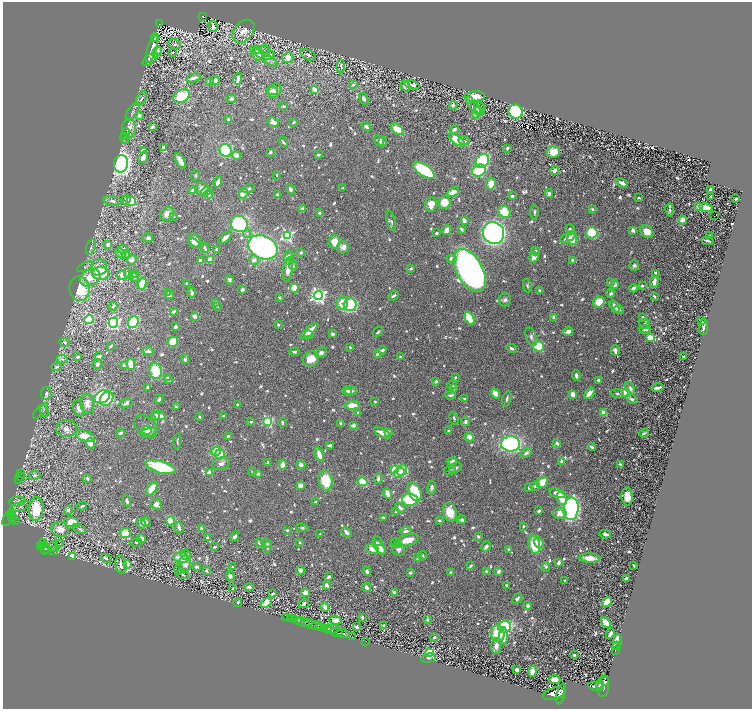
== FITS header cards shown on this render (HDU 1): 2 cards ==
NAXIS1  =                 1499
NAXIS2  =                 1413

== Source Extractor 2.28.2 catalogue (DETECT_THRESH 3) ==
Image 1499 x 1413 px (HDU 1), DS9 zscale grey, zoomed out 1/2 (1 PNG px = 2 x 2 image px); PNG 754 x 711 px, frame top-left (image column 2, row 1413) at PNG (3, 2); each listed source drawn as its Kron ellipse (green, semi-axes under 4 px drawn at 4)
Background 0.478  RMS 0.0095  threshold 0.0285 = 3 sigma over >= 5 px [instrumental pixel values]
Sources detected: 1244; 74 cannot appear on this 1/2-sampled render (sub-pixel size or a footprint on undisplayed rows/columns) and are neither listed nor drawn; of the other 1170, the 500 brightest by FLUX_AUTO listed and drawn (670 fainter detections omitted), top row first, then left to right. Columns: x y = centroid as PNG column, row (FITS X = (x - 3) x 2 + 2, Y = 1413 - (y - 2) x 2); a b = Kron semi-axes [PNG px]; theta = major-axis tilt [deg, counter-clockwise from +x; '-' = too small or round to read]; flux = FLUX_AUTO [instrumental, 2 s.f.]
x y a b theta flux
202 16 3 2 - 16
159 24 2 1 - 29
213 27 6 3 -78 7.9
243 31 13 9 50 22
155 38 4 3 - 22
174 44 6 5 - 5.4
152 49 14 4 73 26
262 50 9 3 -1 4.2
265 51 6 4 -81 3.3
157 52 6 3 57 11
172 52 3 2 - 3.8
257 54 6 5 - 29
269 55 5 3 - 5.4
308 55 8 5 -27 5.5
264 56 17 4 -36 17
288 58 6 5 - 22
150 59 9 4 37 9.6
341 66 7 3 86 4.9
193 78 7 3 15 12
238 79 6 2 76 5.3
209 81 4 3 - 3.4
215 81 5 3 - 24
353 85 4 3 - 4.7
412 85 8 3 -16 7.4
405 86 6 4 -56 17
314 89 3 3 - 14
275 90 8 6 57 16
272 91 5 4 - 6.9
182 96 8 6 29 68
475 97 10 5 4 27
141 99 8 4 63 5.6
231 99 5 3 - 9.4
364 99 6 3 -62 7.8
469 100 4 3 - 7.5
453 105 4 4 - 4.6
283 106 4 2 - 3.5
480 108 6 5 - 7
476 109 9 3 -40 35
133 112 10 5 58 5.5
516 112 7 6 - 290
476 113 5 4 - 38
139 115 4 3 - 11
229 119 3 2 - 5.5
273 122 6 4 -25 11
294 122 2 2 - 6.8
153 127 4 2 - 4.7
366 127 5 3 - 7
129 128 9 7 90 14
397 129 7 4 -41 37
454 129 5 4 - 5.6
125 134 6 4 68 3.2
125 138 5 4 - 3.6
457 140 9 4 -35 65
379 141 6 4 -53 14
464 141 6 3 -18 4.4
283 142 5 3 - 4
382 142 5 3 - 6.5
164 148 4 2 - 15
507 148 3 2 - 3.2
143 150 3 2 - 13
225 150 6 6 - 190
270 152 2 2 - 19
553 152 7 6 - 29
319 154 4 3 - 3.2
236 155 5 4 - 18
143 157 6 3 57 11
180 161 8 3 -61 27
482 161 8 6 48 160
121 164 9 7 79 830
424 170 12 5 -34 170
479 171 7 5 32 140
555 171 5 3 - 10
196 175 5 4 - 3.9
277 175 2 2 - 3.5
218 182 5 3 - 17
622 183 6 3 -28 11
491 184 6 4 80 34
249 188 6 3 20 3.7
342 188 3 3 - 3.5
202 189 7 6 - 15
291 189 5 3 - 6.9
193 190 3 2 - 6.6
710 190 3 3 - 6.2
206 191 5 4 - 11
453 192 6 3 26 22
243 193 5 3 - 34
209 194 4 3 - 22
549 194 4 3 - 5.1
277 195 3 3 - 5.3
512 196 3 3 - 4.9
711 197 3 2 - 8.4
639 198 3 2 - 3.5
736 199 3 2 - 3.7
126 200 5 3 - 9.7
113 201 9 4 -9 6.4
131 201 5 4 - 130
444 202 6 6 - 32
431 204 7 6 - 24
698 207 3 2 - 33
706 208 7 3 -8 26
302 209 4 4 - 4.8
593 209 3 2 - 4.7
670 210 6 4 -80 3.9
504 212 7 5 -49 59
534 212 7 3 -89 3.9
319 213 2 2 - 15
167 214 7 6 - 17
715 215 2 1 - 25
173 216 4 3 - 3.8
683 220 4 3 - 32
391 221 10 3 -74 4.1
464 221 4 3 - 12
239 224 8 8 - 210
461 229 3 2 - 7.3
570 229 5 4 - 3.5
447 230 5 3 - 13
633 230 3 3 - 11
647 232 7 5 -43 21
436 233 3 2 - 3.4
493 233 11 10 - 1400
592 233 5 5 - 100
247 234 4 4 - 3.8
287 235 4 4 - 290
710 236 3 2 - 7.6
568 237 8 4 26 11
148 238 5 4 - 4.4
225 238 8 3 41 12
572 239 6 4 -81 30
194 241 8 5 -50 16
708 241 6 2 -13 4.8
335 242 7 5 -85 31
194 243 6 3 -22 6.4
108 245 3 3 - 12
91 247 8 3 74 3.7
263 247 15 11 -25 510
343 247 6 5 - 15
205 248 5 3 - 3.3
123 249 5 3 - 7.6
217 249 3 3 - 6
535 251 4 3 - 4.4
301 252 3 3 - 5.1
120 253 5 4 - 9.9
126 255 4 4 - 5.9
288 256 5 4 - 8.4
534 257 5 4 - 19
452 259 4 4 - 13
132 260 5 4 - 13
200 260 4 3 - 3.2
210 260 3 3 - 23
254 260 5 4 - 11
573 260 3 3 - 12
293 266 5 3 - 3.5
634 266 5 5 - 5
85 267 9 3 24 3.2
99 267 8 8 - 17
411 268 4 3 - 4.6
288 270 12 4 82 18
470 270 23 13 -61 1400
101 273 8 6 5 86
128 273 5 4 - 7.5
655 273 3 2 - 6.2
135 274 4 4 - 3.2
122 275 5 4 - 13
134 277 6 3 -46 4.2
90 278 11 8 29 31
229 280 5 4 - 5.4
610 282 3 3 - 4.4
654 282 6 3 76 13
187 283 2 2 - 3.7
142 284 6 4 73 48
614 285 4 3 - 12
527 286 7 3 -79 3.3
642 286 3 3 - 4.8
294 288 4 3 - 33
633 288 4 3 - 10
80 289 12 10 -83 82
242 290 4 3 - 9.3
540 290 3 2 - 5.9
192 292 5 2 - 6.1
168 293 3 2 - 4.8
611 293 4 3 - 6.4
169 295 4 4 - 14
318 296 4 4 - 790
394 296 5 3 - 6.3
654 296 3 2 - 4
280 298 3 3 - 3.9
505 300 7 6 - 6
599 302 6 5 - 42
215 303 3 2 - 5.8
342 303 7 5 76 37
350 305 6 6 - 190
113 306 4 3 - 4.1
217 306 2 2 - 3.7
615 307 7 3 -61 15
619 310 5 3 - 3.6
173 312 3 3 - 5.2
195 316 4 3 - 13
554 317 3 3 - 15
643 317 3 2 - 8.8
470 318 7 4 -62 83
89 319 5 4 - 150
701 320 3 2 - 4.3
133 322 6 5 - 160
113 323 5 4 - 360
645 324 5 5 - 3.5
278 325 3 2 - 3.6
175 326 3 3 - 5.5
704 327 8 3 87 7
645 329 6 3 1 5.9
309 331 10 3 40 31
568 331 5 4 - 8.6
378 332 5 3 - 3.4
309 334 3 2 - 8.3
333 334 4 3 - 6.3
531 337 9 5 -71 7.6
651 338 4 3 - 95
65 342 5 4 - 4
173 342 5 5 - 79
111 346 3 2 - 3.8
538 346 5 5 - 88
350 347 2 2 - 3.5
512 348 5 3 - 5.9
382 350 4 3 - 6.4
615 350 5 3 - 10
148 351 5 4 - 10
295 352 5 3 - 4.7
321 353 6 4 35 7.1
377 354 3 2 - 8.4
684 356 2 2 - 5.1
78 357 3 2 - 3.2
99 357 4 3 - 15
400 357 3 3 - 6.5
62 359 5 4 - 4.2
185 359 5 3 - 4.9
311 359 8 7 - 28
97 364 5 4 - 5.2
131 364 6 4 -87 31
124 365 3 3 - 17
57 367 5 4 - 3.8
156 371 8 6 -82 70
576 376 5 3 - 6.3
455 377 3 2 - 3.9
167 378 3 2 - 3.4
168 380 4 3 - 7.8
599 380 3 2 - 9.4
436 381 3 3 - 7.6
452 385 5 3 - 4.3
148 387 4 2 - 7.4
630 388 7 4 -67 9.3
657 388 6 3 14 14
453 389 3 3 - 7.5
347 391 5 3 - 8.5
351 391 6 4 7 7.9
46 393 6 5 - 12
589 393 6 3 50 27
626 393 4 4 - 120
495 394 5 4 - 29
573 394 3 3 - 23
617 394 6 4 -12 3.8
450 395 5 3 - 4.8
102 397 8 6 30 200
107 399 7 6 - 99
159 399 5 3 - 7.4
465 399 3 2 - 5.5
507 399 8 3 73 4.5
632 399 6 3 -34 5.8
375 402 2 2 - 3.8
87 404 10 7 -77 14
125 404 7 4 19 4.1
237 405 3 2 - 4.2
352 405 7 4 4 32
176 407 3 2 - 5.4
78 409 8 5 -68 14
41 411 10 3 47 4
44 411 6 4 -74 5.9
358 413 3 3 - 8
604 413 4 3 - 23
155 416 5 4 - 25
160 416 6 4 -12 12
223 416 3 3 - 3.5
199 417 3 3 - 3.2
454 418 6 2 -76 3.6
268 421 4 4 - 210
466 421 5 3 - 5.1
251 422 2 2 - 4.7
282 423 4 2 - 4.6
341 423 4 3 - 10
353 425 4 3 - 9.4
146 426 13 9 -41 13
66 429 10 8 2 12
147 430 5 2 - 18
448 431 3 3 - 3.2
148 432 8 4 13 42
388 432 4 3 - 9
120 433 4 3 - 5.2
382 433 9 3 -27 20
644 433 4 2 - 3.5
85 436 10 5 -19 37
229 436 3 2 - 4.1
469 437 4 4 - 17
177 441 7 3 89 3.1
90 443 5 4 - 21
557 443 3 3 - 8.4
511 444 9 7 2 370
330 445 4 2 - 7.9
592 447 4 2 - 5.8
216 451 5 4 - 63
526 453 6 4 28 5.9
220 454 5 4 - 68
319 455 7 3 -70 21
452 461 5 3 - 12
562 461 2 2 - 26
268 462 3 2 - 4.1
221 464 9 6 16 9.9
620 464 3 2 - 6
282 465 5 4 - 13
301 465 4 3 - 14
161 467 15 6 -17 140
456 468 6 5 - 4.8
395 470 4 4 - 110
402 470 6 5 - 130
450 470 6 4 10 3.5
253 472 3 3 - 3.5
210 473 2 2 - 40
399 473 6 2 37 71
21 474 2 1 - 7.3
258 474 4 3 - 5.6
34 475 6 4 3 4.1
20 476 3 2 - 11
87 478 4 3 - 4.6
378 479 5 4 - 5.2
19 480 2 2 - 51
325 481 10 7 -83 70
363 482 5 4 - 65
542 482 6 4 46 36
300 486 4 4 - 12
535 486 5 3 - 5.8
432 487 7 3 81 5.5
529 488 3 2 - 6.5
152 489 8 4 57 30
415 492 10 6 -65 68
388 493 5 3 - 28
557 493 9 4 -15 20
627 497 9 5 -87 23
562 498 7 5 -71 23
410 500 7 6 - 170
127 501 6 3 -74 4.5
17 502 8 4 5 5.6
316 502 3 2 - 5.8
156 504 5 5 - 9.4
82 506 5 2 - 3.5
20 507 10 4 16 6.5
400 508 5 3 - 8.9
36 509 12 7 86 61
571 509 11 7 83 490
68 510 4 4 - 3.6
539 511 3 2 - 5.9
396 512 3 3 - 3.2
450 512 10 6 -76 41
11 513 3 3 - 90
560 513 7 5 4 17
11 516 3 1 - 120
9 518 9 4 59 160
383 518 3 2 - 6.6
13 519 4 2 - 69
16 520 4 2 - 75
439 520 4 3 - 4.1
462 520 4 4 - 5.1
171 521 4 3 - 51
71 522 7 5 -6 30
146 522 5 4 - 4.8
141 523 5 3 - 11
523 526 3 3 - 3.4
179 528 6 3 -74 7.5
302 528 6 4 -7 3.6
60 529 9 7 -19 19
80 529 7 3 -30 3.1
201 529 4 3 - 4.4
287 530 3 2 - 3.8
406 531 6 3 6 5.5
346 532 6 3 -46 8.4
125 533 5 5 - 41
320 534 4 3 - 4
605 534 5 3 - 7.2
478 536 3 3 - 4.4
235 537 5 3 - 7.6
207 538 3 3 - 3.2
141 539 4 3 - 13
407 540 12 5 15 32
378 541 5 4 - 4.6
136 542 6 3 0 3.3
43 543 4 3 - 120
61 543 2 1 - 10
259 543 4 3 - 4
266 543 5 3 - 4.4
300 543 3 3 - 3.4
396 543 5 4 - 6.4
539 543 6 4 -56 15
58 544 2 1 - 61
43 545 3 2 - 100
534 545 9 5 -79 71
486 546 5 4 - 6.4
41 547 3 2 - 130
54 547 5 4 - 3.2
215 547 3 3 - 4
268 547 6 3 73 3.9
379 547 9 4 -51 28
45 548 6 2 -84 78
372 549 6 5 - 18
398 549 6 6 - 9
509 549 4 3 - 3.5
48 550 4 2 - 48
53 551 4 3 - 3.3
186 555 5 5 - 4.9
423 555 4 3 - 3.6
73 556 4 3 - 48
106 558 5 4 - 5.9
181 558 8 5 -12 37
417 558 3 3 - 3.1
590 558 11 4 -4 26
558 562 3 2 - 10
121 564 9 5 -84 13
127 564 4 3 - 57
185 564 8 6 88 17
470 566 4 2 - 3.1
634 566 3 2 - 3.1
197 567 4 3 - 8.3
233 567 4 3 - 4
546 567 5 3 - 3.7
179 569 5 4 - 3.4
206 571 4 3 - 4.2
300 571 4 3 - 16
499 571 4 3 - 9.6
367 572 4 3 - 9.2
450 572 3 2 - 3.3
487 572 3 3 - 4.5
410 573 3 3 - 4.2
182 574 6 3 -19 3.5
230 576 5 4 - 10
328 577 4 2 - 4.3
626 578 3 2 - 3.9
565 581 3 2 - 3.1
327 585 4 3 - 10
506 585 4 3 - 3.2
249 587 4 3 - 5.9
232 588 3 2 - 3.4
367 588 4 3 - 8.5
306 593 4 3 - 25
394 593 4 3 - 9.5
272 594 3 2 - 3.9
517 598 6 3 48 5
266 602 6 4 38 26
607 602 5 4 - 65
238 603 4 3 - 4.4
304 604 5 3 - 8.3
528 606 3 3 - 12
325 607 5 4 - 13
286 617 2 1 - 12
362 617 4 3 - 4.1
290 619 3 2 - 59
295 620 3 2 - 97
335 620 6 4 -7 15
427 620 2 2 - 15
298 621 2 2 - 190
303 622 7 2 -25 280
606 622 6 4 -49 26
310 624 7 3 -28 770
383 625 3 2 - 4.2
317 626 5 3 - 340
320 627 3 1 - 100
356 627 3 3 - 10
505 627 6 6 - 180
325 629 4 2 - 240
328 629 4 2 - 210
332 630 7 2 12 140
337 632 6 2 -13 360
498 633 8 7 - 82
610 633 5 3 - 7.6
343 634 6 2 -20 420
503 636 8 4 -90 26
352 637 2 1 - 14
434 637 2 2 - 6.4
366 641 2 1 - 5
617 642 8 2 84 88
616 645 2 1 - 20
496 646 8 5 88 13
616 647 2 1 - 20
615 650 3 1 - 51
430 652 4 3 - 140
574 655 3 2 - 5.5
428 658 7 3 12 5.6
517 670 4 3 - 5.9
532 671 6 4 79 15
554 680 6 4 -4 20
605 681 4 2 - 290
600 685 2 2 - 260
596 686 8 4 -10 1400
603 686 11 6 85 1800
554 694 11 6 17 1800
561 694 10 4 77 1300
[670 fainter detections neither listed nor drawn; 74 sub-pixel or undisplayed-footprint detections neither listed nor drawn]